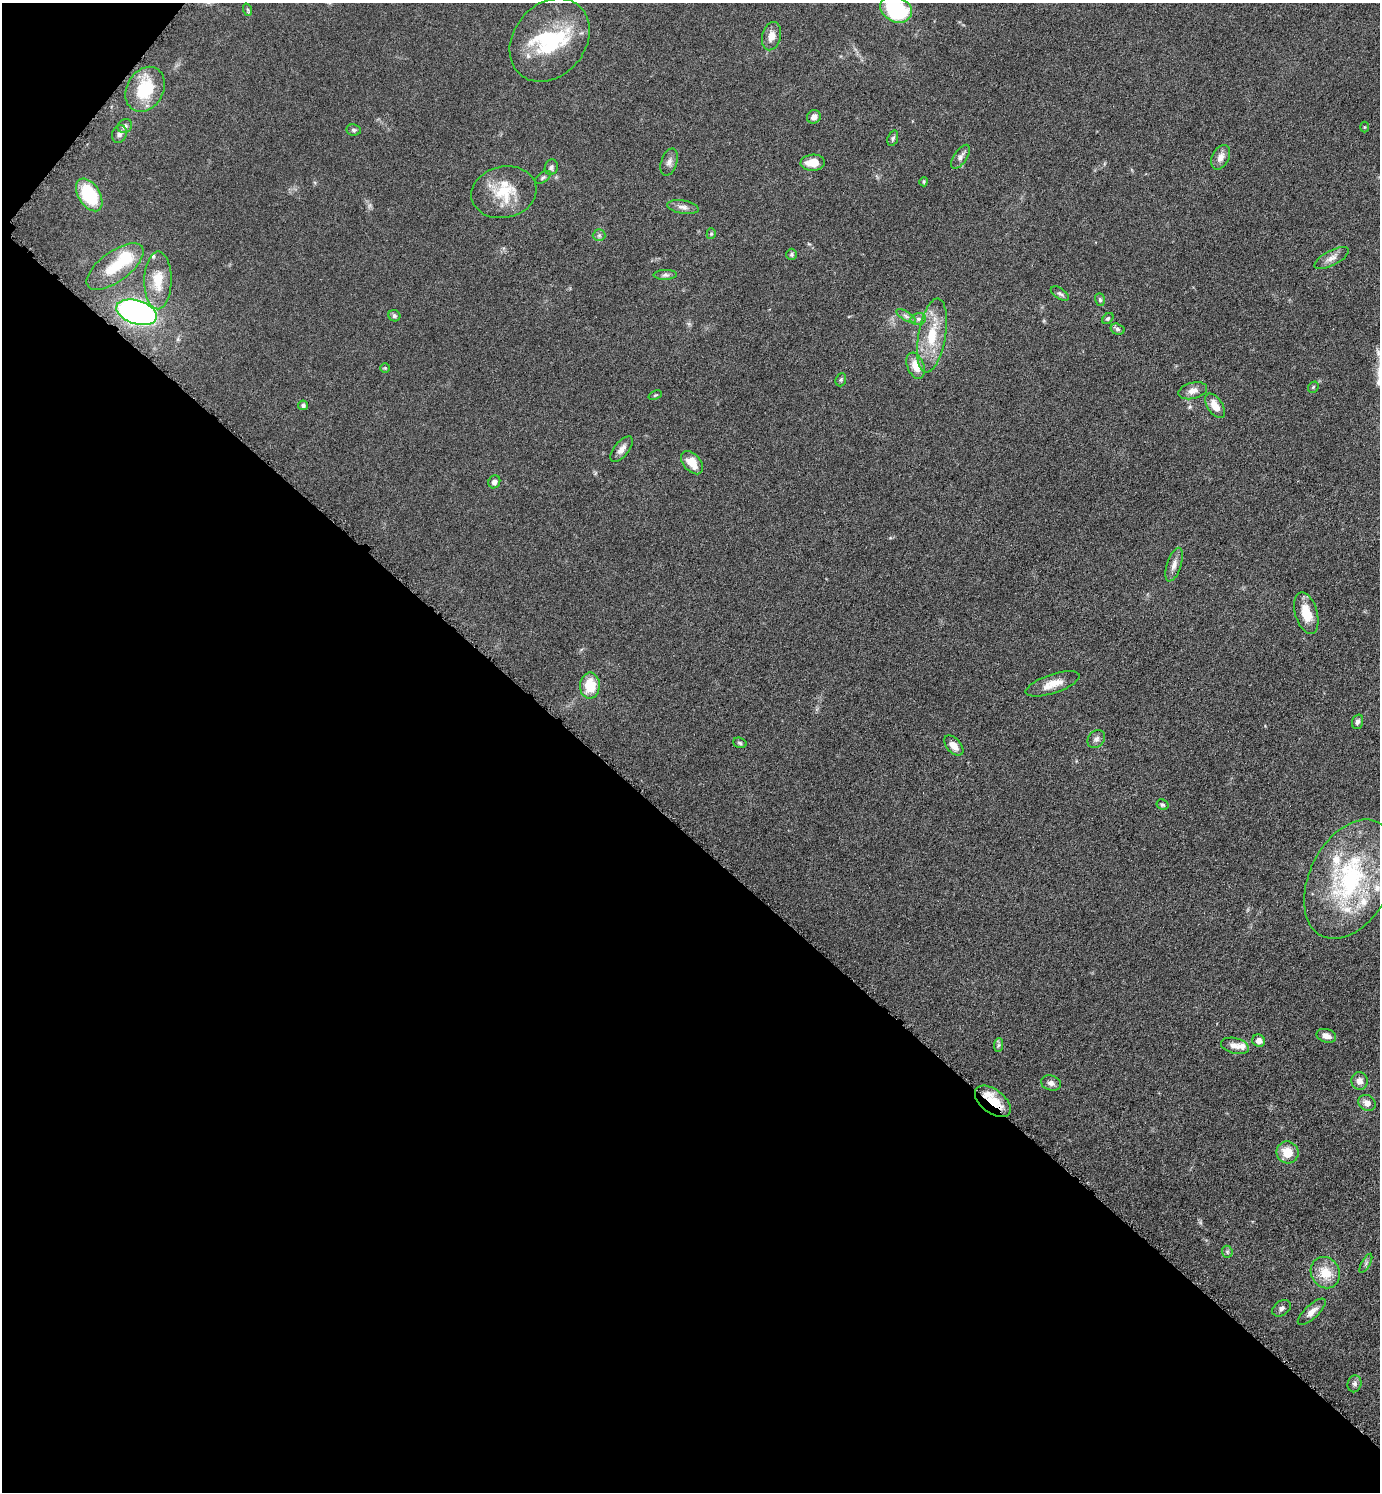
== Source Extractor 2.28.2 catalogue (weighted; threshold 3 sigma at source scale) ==
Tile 9 of 4 x 4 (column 1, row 3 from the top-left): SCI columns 162-1539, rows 1497-2986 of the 5975 x 5973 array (HDU 1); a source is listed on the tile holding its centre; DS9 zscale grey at full resolution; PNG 1382 x 1494 px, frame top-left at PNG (2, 3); each listed source drawn as its Kron ellipse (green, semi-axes under 4 px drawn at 4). Shown black and unused: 45% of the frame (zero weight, under 4 of 8 exposures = <1% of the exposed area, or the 3 px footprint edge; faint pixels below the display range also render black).
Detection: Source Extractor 2.28.2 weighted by HDU 2 'WHT'; one run over the whole footprint, this tile lists its part. Background 0.0485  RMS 0.004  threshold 0.0165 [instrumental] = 3 sigma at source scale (4.09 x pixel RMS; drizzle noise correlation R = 1.36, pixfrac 0.8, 0.05/0.05 arcsec/px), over >= 5 px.
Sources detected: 86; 3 inside a brighter object's white glare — neither listed nor drawn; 10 inside a brighter listed object's ellipse — not listed separately; the other 73 listed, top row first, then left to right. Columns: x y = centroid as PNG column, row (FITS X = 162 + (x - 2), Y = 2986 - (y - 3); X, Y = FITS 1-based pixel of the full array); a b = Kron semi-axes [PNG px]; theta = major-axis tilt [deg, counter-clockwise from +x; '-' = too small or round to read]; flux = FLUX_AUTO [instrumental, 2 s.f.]
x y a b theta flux
896 9 16 12 -28 35
248 10 6 4 -72 0.55
771 36 14 9 76 3
550 40 45 36 50 30
145 89 24 18 60 16
814 117 7 6 - 2.1
125 126 7 6 - 1.6
1364 127 5 3 - 0.34
354 130 7 5 -8 0.83
119 134 9 7 71 1.3
893 138 8 5 71 0.8
961 157 14 6 56 1.7
1221 157 13 8 63 2.7
669 162 14 7 72 1.9
813 163 12 8 4 5.6
551 167 8 6 74 1
543 177 9 5 34 0.84
924 182 4 4 - 0.49
504 192 33 25 12 14
89 195 18 10 -58 21
683 207 16 6 -8 1.9
711 234 5 4 - 0.59
599 235 6 6 - 0.79
791 254 5 5 - 0.74
1332 258 19 7 27 2.7
115 267 33 15 36 12
665 275 11 5 2 1.1
158 280 29 13 89 8.7
1060 294 10 5 -33 1
1100 300 6 5 - 0.72
137 312 21 12 -17 130
394 316 6 5 - 0.85
906 316 11 4 -32 1.2
918 319 8 6 14 1.2
1108 319 6 4 48 0.62
1117 329 7 5 -17 0.94
932 335 37 13 80 14
916 366 13 8 -69 5.5
385 368 5 5 - 0.44
841 380 7 5 69 0.66
1313 387 6 4 49 0.56
1193 391 14 8 15 2.6
655 395 7 3 22 0.47
303 405 5 5 - 0.89
1215 406 14 7 -56 4.6
622 449 15 7 50 2.4
692 463 13 8 -49 5.6
494 482 7 6 - 1.5
1174 565 17 7 72 2.5
1306 613 21 11 -73 7.5
1053 684 28 9 19 5.5
590 686 13 10 89 9.7
1358 722 7 5 72 1.2
1096 739 10 8 47 1.5
740 743 7 5 -18 0.71
954 746 12 7 -47 3.2
1163 805 6 5 - 0.62
1350 879 63 40 63 55
1326 1036 10 6 -16 2.3
1259 1041 6 6 - 2.6
998 1045 7 4 88 0.72
1235 1046 14 8 -13 2.9
1359 1081 9 8 - 2.4
1051 1083 10 7 -15 1.7
993 1101 21 11 -37 9.1
1367 1103 9 7 -29 2.7
1287 1152 11 11 - 6.4
1227 1252 6 5 - 0.71
1366 1263 10 3 61 0.69
1325 1273 16 14 -60 7.9
1281 1308 10 7 36 1.4
1312 1312 18 7 43 2.9
1355 1384 8 7 - 1.2
Overlapping masked pixels (flux is a lower limit): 1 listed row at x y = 993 1101
Isophote crosses this tile's border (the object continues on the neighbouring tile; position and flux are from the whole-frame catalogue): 1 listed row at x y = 896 9